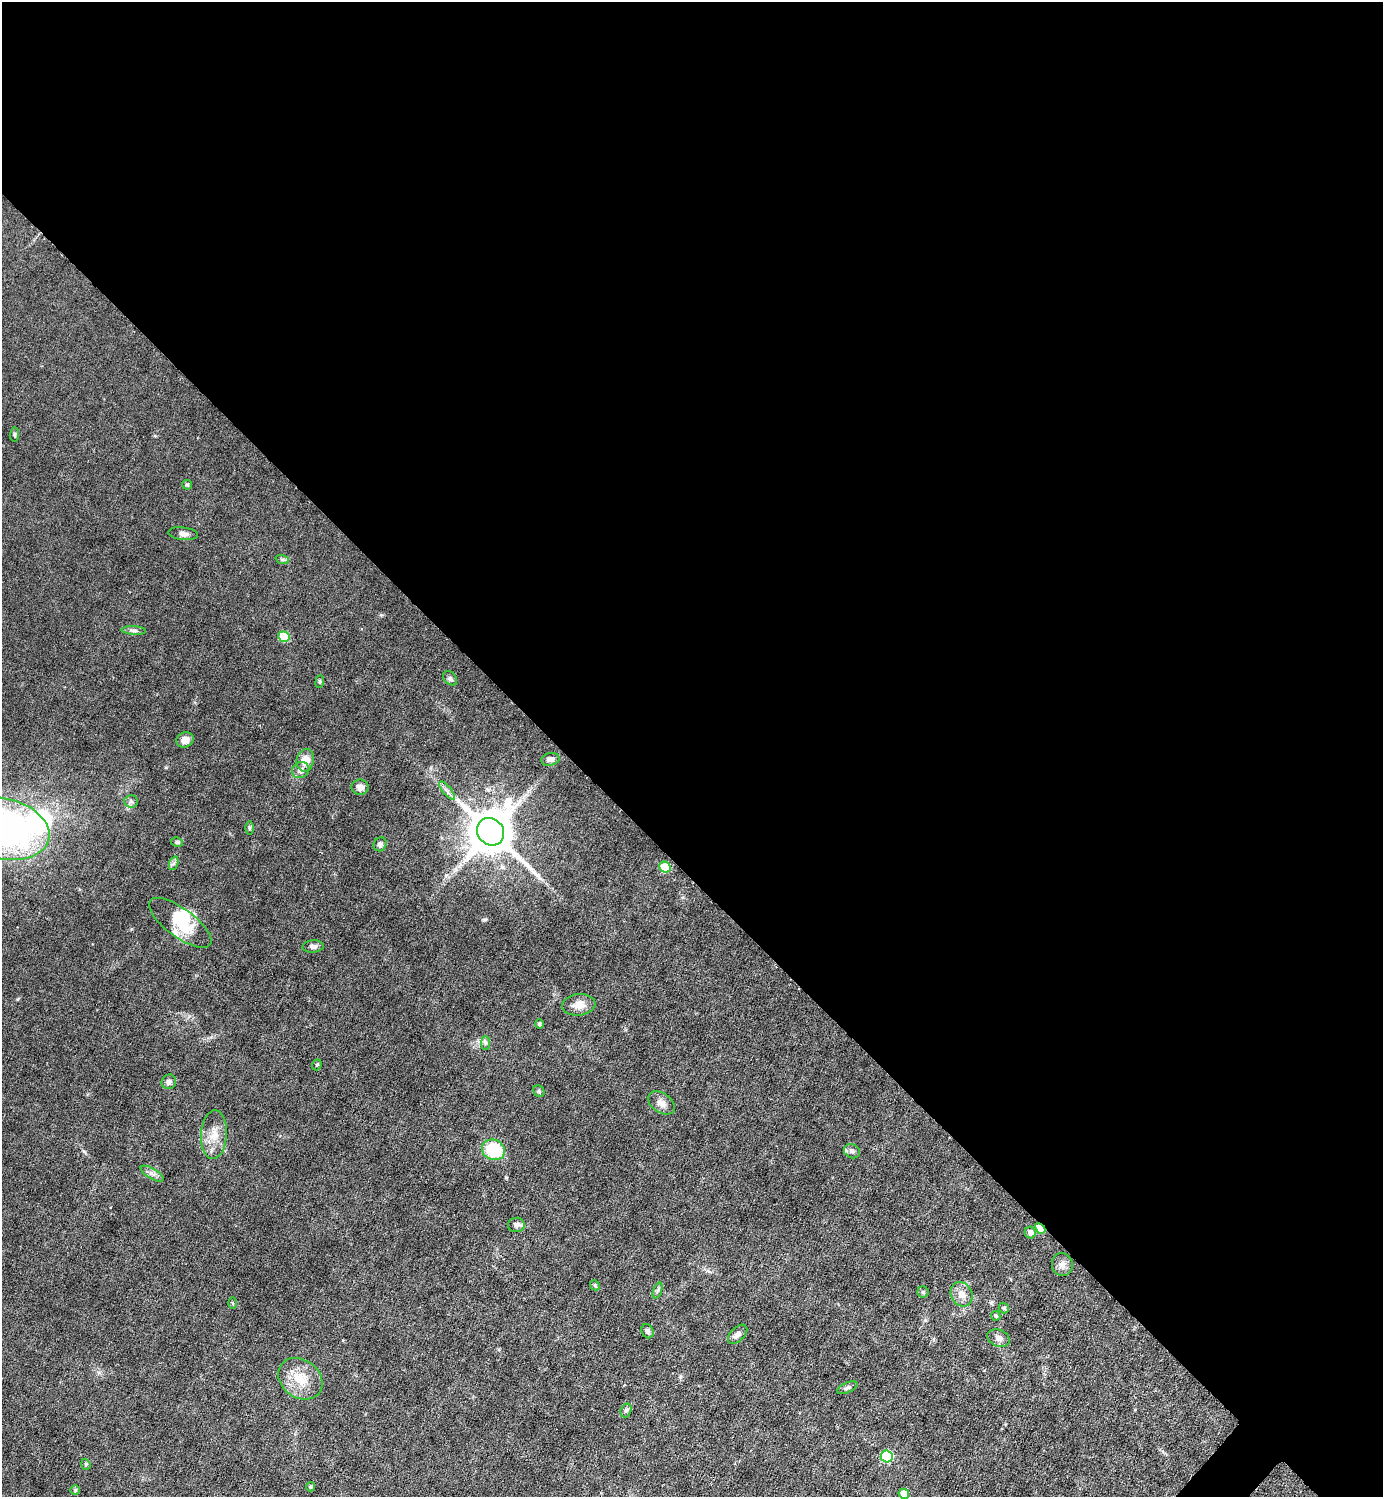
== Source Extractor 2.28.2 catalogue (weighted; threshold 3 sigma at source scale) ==
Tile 3 of 4 x 4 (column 3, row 1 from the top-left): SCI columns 3063-4443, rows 4485-5979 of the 5980 x 5979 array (HDU 1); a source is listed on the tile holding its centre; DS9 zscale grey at full resolution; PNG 1385 x 1499 px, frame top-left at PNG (2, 2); each listed source drawn as its Kron ellipse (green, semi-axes under 4 px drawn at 4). Shown black and unused: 59% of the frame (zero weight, under 3 of 6 exposures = <1% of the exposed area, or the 3 px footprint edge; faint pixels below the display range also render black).
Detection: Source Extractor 2.28.2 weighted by HDU 2 'WHT'; one run over the whole footprint, this tile lists its part. Background 0.0451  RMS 0.005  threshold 0.0203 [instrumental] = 3 sigma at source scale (4.09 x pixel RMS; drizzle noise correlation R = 1.36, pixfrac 0.8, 0.05/0.05 arcsec/px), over >= 5 px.
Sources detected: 61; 2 inside a brighter object's white glare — neither listed nor drawn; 2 inside a brighter listed object's ellipse — not listed separately; the other 57 listed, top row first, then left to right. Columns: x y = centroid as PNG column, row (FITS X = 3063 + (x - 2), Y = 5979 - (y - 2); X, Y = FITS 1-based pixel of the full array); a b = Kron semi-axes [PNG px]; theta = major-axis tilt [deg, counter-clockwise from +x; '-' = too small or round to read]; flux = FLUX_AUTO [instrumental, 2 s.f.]
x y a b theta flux
15 434 7 4 86 0.73
187 485 5 5 - 0.91
183 534 15 6 -6 2
282 559 7 4 -18 0.85
134 630 12 4 -3 1.4
284 637 6 5 - 14
450 678 8 6 -47 1.1
320 681 6 4 84 0.66
185 740 9 7 20 3.2
550 759 9 6 11 1.9
305 760 11 8 76 5.5
301 770 9 7 24 2.3
360 787 8 8 - 3
447 791 11 3 -50 1.4
131 801 6 6 - 1.2
3 828 48 30 -14 160
249 828 6 4 90 0.68
491 832 14 12 -47 2000
177 842 6 4 -15 0.98
380 844 7 6 - 1.6
174 863 7 4 71 0.94
665 867 6 5 - 18
180 923 37 14 -36 15
313 946 10 6 6 1.7
579 1005 17 10 7 4.6
539 1024 4 4 - 0.96
485 1043 7 4 -90 0.9
317 1065 6 4 68 0.64
169 1082 7 7 - 1.8
539 1091 6 5 - 0.74
661 1103 15 10 -34 3.1
214 1135 24 13 86 7.3
493 1150 12 10 -24 23
852 1151 8 7 - 1.5
152 1174 13 5 -31 1.9
516 1225 8 7 - 1.6
1040 1228 6 4 -43 11
1030 1233 6 5 - 2.3
1062 1264 11 10 - 2.8
595 1285 5 4 - 0.62
658 1290 8 3 71 0.9
923 1292 5 5 - 0.82
962 1294 13 10 -65 4.2
232 1303 6 4 -89 0.48
1004 1308 5 5 - 0.99
996 1316 5 4 - 0.86
647 1331 7 5 -66 1.2
738 1334 12 6 44 2.1
999 1338 12 8 -22 2.5
300 1379 24 19 -36 11
847 1388 11 5 25 1.1
626 1410 7 5 72 0.93
887 1456 6 6 - 29
86 1464 5 4 - 0.67
310 1487 4 4 - 0.84
75 1490 5 4 - 0.71
904 1494 5 5 - 4.7
Overlapping masked pixels (flux is a lower limit): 1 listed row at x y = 1040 1228
Isophote crosses this tile's border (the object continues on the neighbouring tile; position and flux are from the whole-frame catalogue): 2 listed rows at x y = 3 828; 904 1494